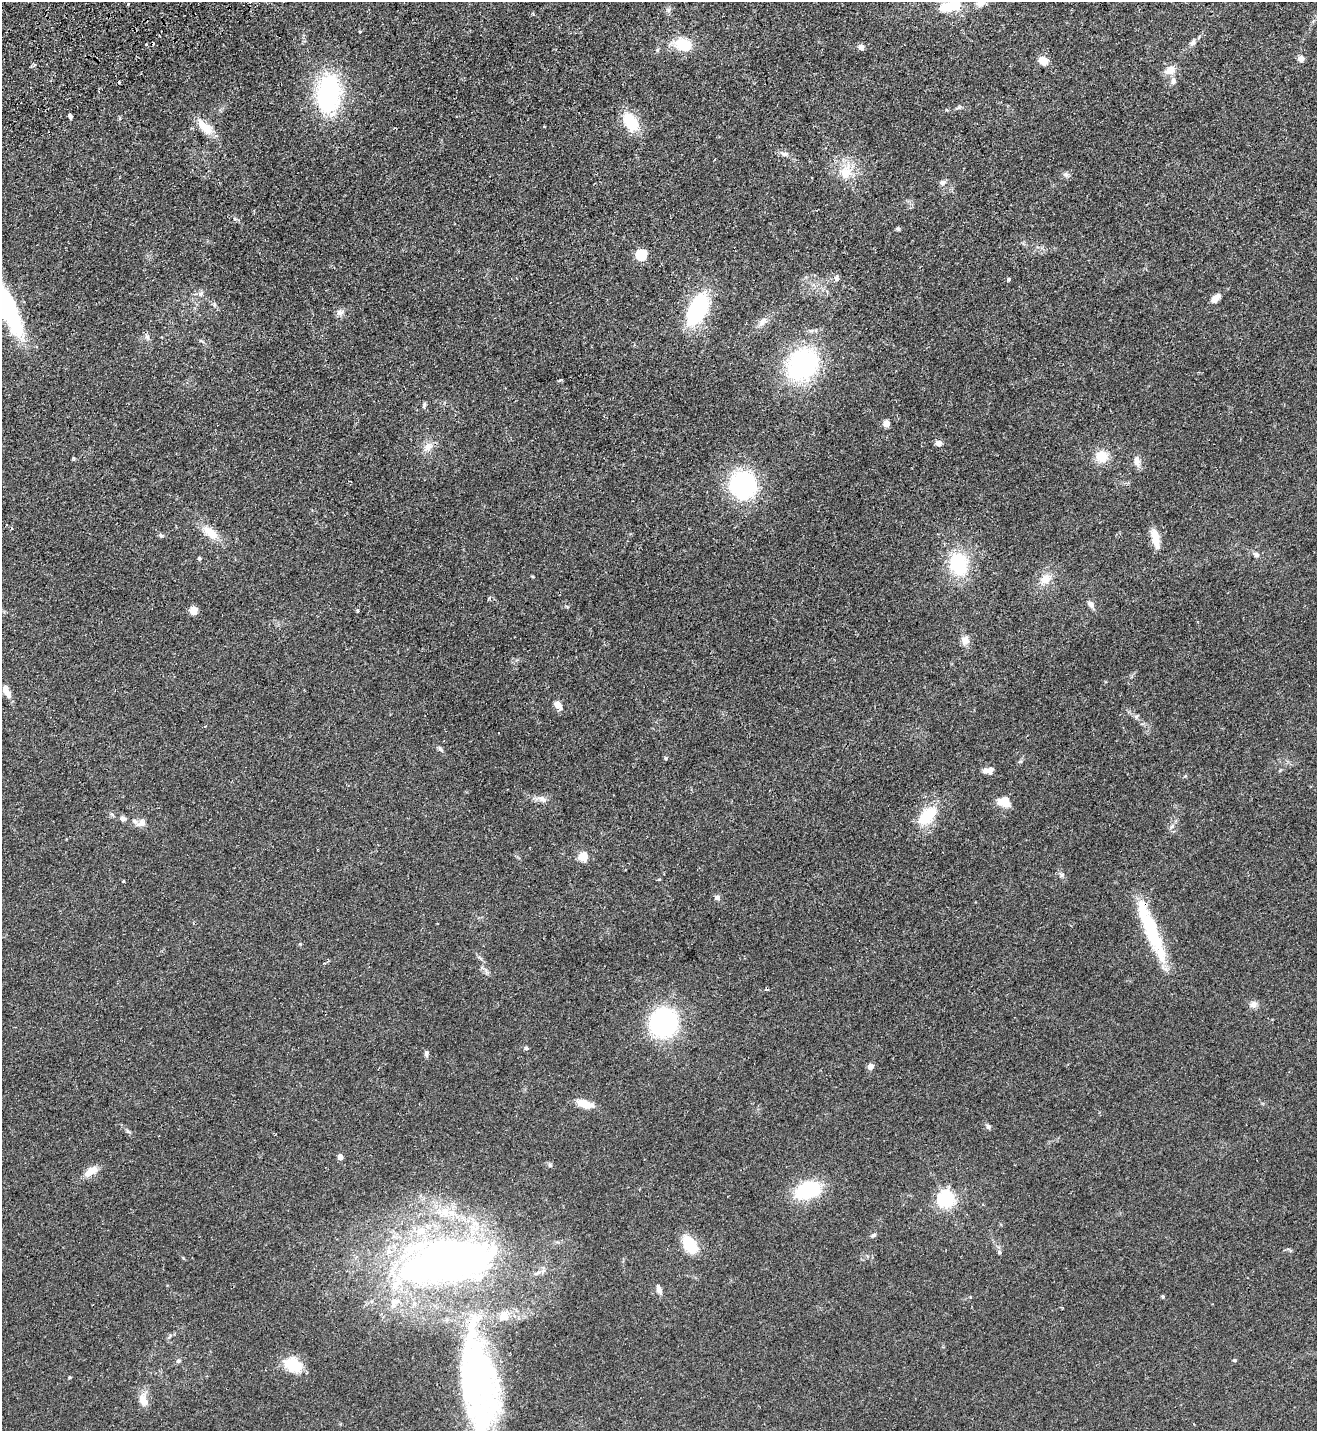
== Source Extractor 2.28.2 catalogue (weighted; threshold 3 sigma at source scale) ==
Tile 11 of 4 x 4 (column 3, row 3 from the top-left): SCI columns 2815-4129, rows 1482-2910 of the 5763 x 5819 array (HDU 1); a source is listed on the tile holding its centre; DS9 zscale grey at full resolution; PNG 1319 x 1433 px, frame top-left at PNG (2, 2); no overlay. Shown black and unused: <1% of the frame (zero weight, under 2 of 3 exposures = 3% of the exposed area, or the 3 px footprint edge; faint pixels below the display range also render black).
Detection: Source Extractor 2.28.2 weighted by HDU 2 'WHT'; one run over the whole footprint, this tile lists its part. Background 0.0836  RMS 0.0085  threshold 0.0382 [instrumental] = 3 sigma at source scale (4.5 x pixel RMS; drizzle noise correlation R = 1.50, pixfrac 1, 0.05/0.05 arcsec/px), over >= 5 px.
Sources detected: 117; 6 inside a brighter object's white glare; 4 cosmic-ray / hot-pixel residue — not listed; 8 inside a brighter listed object's ellipse — not listed separately; the other 99 listed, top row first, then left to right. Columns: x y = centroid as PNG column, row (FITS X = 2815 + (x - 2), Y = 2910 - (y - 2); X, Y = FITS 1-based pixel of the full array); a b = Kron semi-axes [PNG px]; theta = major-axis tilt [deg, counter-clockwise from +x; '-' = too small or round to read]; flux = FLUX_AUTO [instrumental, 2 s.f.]
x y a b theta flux
980 3 13 10 28 6.2
128 4 3 3 - 3
952 6 23 8 11 38
359 32 3 3 - 1.2
1193 42 10 6 56 2.8
146 44 3 2 - 3.6
683 45 18 12 -16 24
861 47 5 5 - 7.2
1301 58 5 4 - 11
1043 61 8 7 - 11
1170 70 10 8 28 11
1173 81 9 7 73 3.4
329 94 33 20 85 130
70 116 4 4 - 2.9
631 122 21 13 -55 27
205 127 25 11 -45 15
784 154 9 6 1 2.7
845 172 19 17 58 18
1066 175 7 7 - 2.4
942 183 8 6 21 2.9
898 229 6 4 -41 1.3
641 255 5 5 - 67
836 278 8 6 -84 2.3
1009 279 4 4 - 1.5
201 294 8 5 63 2.2
1215 298 8 5 43 9.5
6 305 59 13 -64 160
214 305 6 4 72 1.1
697 310 26 14 64 94
340 312 10 8 22 3.5
762 322 14 8 55 4.7
147 336 8 6 -75 2.5
802 365 26 22 49 150
560 380 5 3 - 1.2
424 405 8 4 75 1.5
886 424 5 4 - 12
938 443 8 7 - 3.5
428 447 15 11 49 7.3
1102 457 15 14 - 14
73 458 6 3 -71 0.8
1137 461 15 8 -85 5.2
743 485 21 20 - 120
210 533 20 10 -39 15
161 536 8 4 -9 1.4
1155 538 20 7 -78 15
1256 554 8 6 -18 3
199 558 5 4 - 1.1
959 564 25 18 -73 49
1046 579 16 12 36 10
489 598 5 4 - 1.6
1091 604 9 7 -43 3.8
194 610 5 5 - 24
357 610 5 3 - 1.1
965 640 12 10 -75 5.4
5 689 10 6 -82 7.1
558 705 9 6 -53 8.1
1136 717 7 4 72 1.3
205 726 3 3 - 0.61
440 749 9 4 -45 1.8
666 758 5 4 - 0.98
1020 761 6 4 19 1.1
986 771 14 7 -20 4
542 799 13 7 -30 4.1
1004 802 15 11 -13 10
927 816 24 13 47 31
123 818 9 6 -11 2.8
142 823 12 10 28 5.1
1172 826 8 4 45 2
583 857 5 5 - 37
1061 875 7 6 - 2
123 881 3 3 - 1.5
717 897 6 5 - 3
1153 934 39 20 -69 39
1253 1004 10 9 - 4
663 1023 23 22 - 130
526 1048 5 5 - 1.7
426 1053 8 5 -90 2.2
870 1066 4 4 - 9.6
585 1104 15 8 -17 14
988 1127 7 6 - 1.8
340 1157 4 4 - 7.2
550 1165 6 5 - 1.5
92 1171 20 8 33 9.6
807 1190 24 16 18 54
946 1199 6 6 - 300
444 1212 13 9 64 8.1
873 1235 6 4 18 1.5
690 1245 14 9 -56 40
1000 1252 6 5 - 1.3
442 1263 64 40 28 310
659 1289 14 6 -71 3.8
1163 1296 5 4 - 0.94
503 1316 13 10 86 5.2
1234 1360 5 4 - 0.93
178 1361 7 5 14 1.7
293 1364 21 15 -27 24
479 1364 85 43 -66 150
70 1377 4 4 - 0.73
143 1401 17 11 -63 8.1
Isophote crosses this tile's border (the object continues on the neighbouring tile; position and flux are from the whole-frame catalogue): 3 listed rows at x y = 980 3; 952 6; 6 305
Unlisted compact peaks at least as high as the median listed source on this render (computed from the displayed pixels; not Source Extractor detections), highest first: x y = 959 107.